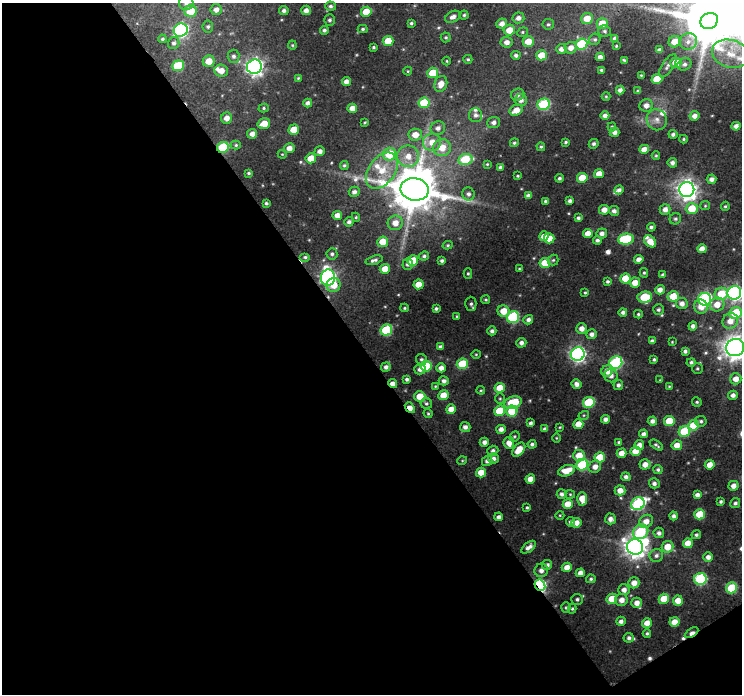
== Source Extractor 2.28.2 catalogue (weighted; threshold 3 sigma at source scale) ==
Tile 3 of 2 x 2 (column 1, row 2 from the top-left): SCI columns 1-740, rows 38-729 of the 1480 x 1465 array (HDU 1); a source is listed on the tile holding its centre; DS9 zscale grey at full resolution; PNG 744 x 696 px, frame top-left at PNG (2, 3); each listed source drawn as its Kron ellipse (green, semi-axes under 4 px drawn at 4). Shown black and unused: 50% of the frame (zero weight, under 3 of 4 exposures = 1% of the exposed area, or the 3 px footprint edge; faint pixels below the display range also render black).
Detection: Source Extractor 2.28.2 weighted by HDU 2 'WHT'; one run over the whole footprint, this tile lists its part. Background 0.0607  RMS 0.011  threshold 0.0493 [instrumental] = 3 sigma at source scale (4.5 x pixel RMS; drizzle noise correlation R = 1.50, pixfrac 1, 0.0396/0.0396 arcsec/px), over >= 5 px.
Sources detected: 355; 3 inside a brighter object's white glare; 3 cosmic-ray / hot-pixel residue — neither listed nor drawn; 9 inside a brighter listed object's ellipse — not listed separately; the other 340 listed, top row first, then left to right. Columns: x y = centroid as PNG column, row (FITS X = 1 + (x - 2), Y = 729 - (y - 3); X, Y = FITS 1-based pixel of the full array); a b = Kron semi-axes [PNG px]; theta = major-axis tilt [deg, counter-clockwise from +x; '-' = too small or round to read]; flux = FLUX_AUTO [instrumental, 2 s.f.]
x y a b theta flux
186 3 7 7 - 4.9
330 6 5 4 - 2.7
216 10 5 5 - 6.3
284 10 5 4 - 3.4
306 10 5 4 - 6.1
191 11 6 6 - 27
366 12 5 5 - 23
464 15 4 4 - 1.6
453 17 8 5 28 5.3
518 18 6 5 - 5.5
587 18 6 5 - 16
329 20 5 5 - 2.4
709 21 9 7 34 6600
411 23 3 3 - 1.8
602 23 5 5 - 17
502 24 5 5 - 6.1
548 24 6 5 - 2.1
208 26 6 5 - 2.1
363 29 5 4 - 1.8
181 30 7 6 - 200
324 30 4 4 - 2.5
509 30 6 5 - 15
605 31 6 5 - 2.2
522 32 5 4 - 1.7
446 37 5 5 - 1.7
615 38 4 4 - 4.2
162 39 4 3 - 1.8
595 39 6 5 - 2.3
388 41 5 5 - 26
528 41 5 5 - 16
688 41 9 8 - 6.9
507 42 6 5 - 6.1
675 42 6 5 - 18
174 43 6 5 - 3.1
582 44 6 5 - 63
292 45 4 4 - 1.3
616 46 3 3 - 1.1
373 47 4 3 - 1.5
571 48 6 5 - 8.2
561 49 5 5 - 5.4
659 50 4 4 - 3.4
731 54 19 13 -16 22
516 55 4 4 - 3.2
541 55 5 5 - 23
233 56 6 6 - 3.4
600 57 4 4 - 5.4
468 59 4 4 - 1.6
624 60 4 3 - 1.6
209 61 6 5 - 15
447 61 4 3 - 0.98
676 63 5 5 - 19
684 64 7 6 - 3.3
178 66 6 5 - 46
668 66 13 5 56 4.3
254 67 7 7 - 460
601 70 3 3 - 1.8
221 71 7 6 - 12
408 71 4 4 - 1.1
433 73 5 5 - 26
641 75 3 3 - 1.1
298 78 3 3 - 1.2
657 79 5 5 - 30
346 82 4 4 - 6.7
441 84 8 6 70 11
620 90 4 4 - 4.9
638 91 4 4 - 1.5
518 95 7 6 - 3.9
606 96 4 4 - 1.1
521 100 6 6 - 5.8
308 103 4 4 - 4.6
424 103 5 5 - 41
544 104 6 5 - 95
646 105 6 6 - 6.3
264 108 5 4 - 1.6
352 108 5 4 - 8.9
516 110 7 5 28 12
475 115 7 6 - 3.5
605 116 4 4 - 4.5
694 116 5 4 - 6.5
227 118 6 5 - 8.1
657 120 10 10 - 7.8
365 122 4 3 - 1.3
494 122 6 5 - 4.2
264 124 6 5 - 15
736 126 4 4 - 5.5
612 127 4 4 - 1.6
438 128 7 6 - 4.9
294 130 5 5 - 20
614 132 5 4 - 4.9
252 134 5 4 - 6.7
673 134 4 4 - 3.2
415 135 6 6 - 13
683 139 4 3 - 1.5
432 142 9 8 - 13
566 142 4 3 - 1.7
514 143 4 4 - 1.9
594 144 5 4 - 2.6
236 145 5 4 - 1.7
223 147 6 5 - 64
541 147 4 4 - 1.7
289 148 5 5 - 7.6
442 148 9 8 - 16
644 149 5 4 - 10
320 151 5 4 - 5.3
282 154 4 3 - 0.97
389 154 7 6 - 39
408 156 11 10 - 14
656 156 4 4 - 1.3
311 158 5 5 - 19
465 159 7 5 13 43
672 163 5 4 - 4.1
487 164 4 3 - 1.2
344 165 4 4 - 2
501 167 4 3 - 3.5
382 171 20 13 54 28
249 173 4 3 - 1.7
599 174 5 4 - 12
518 176 3 2 - 1.2
559 178 4 4 - 2.6
582 178 5 5 - 24
712 179 5 4 - 4.9
414 189 14 11 -9 5200
619 190 5 4 - 3.5
687 190 7 7 - 720
354 192 5 5 - 4.2
468 194 6 6 - 3.9
528 196 4 4 - 4.8
546 201 4 3 - 2.4
570 201 4 4 - 3.6
266 203 3 3 - 1.9
705 206 5 4 - 1.4
725 206 4 4 - 1.4
665 209 5 5 - 6.6
692 209 6 5 - 27
604 210 5 5 - 8.7
614 211 5 5 - 4.2
337 215 5 4 - 8.8
356 217 4 4 - 1.3
578 218 4 3 - 2.6
675 219 6 5 - 2.3
349 222 5 4 - 3.5
395 223 7 7 - 10
651 227 4 4 - 2.6
588 233 5 4 - 11
602 233 5 5 - 5.2
544 236 5 4 - 9.8
549 238 5 5 - 16
626 239 8 5 6 69
597 240 4 4 - 3.1
650 241 7 5 -45 13
383 242 5 5 - 18
448 245 5 4 - 1.5
702 249 4 4 - 8.7
332 254 5 5 - 2.6
424 256 5 4 - 2.3
305 257 5 4 - 2.1
639 259 4 4 - 7
374 260 9 4 17 3.4
413 260 5 5 - 25
553 260 5 5 - 1.7
442 261 4 3 - 2.7
545 263 5 5 - 29
408 264 6 5 - 3.4
385 269 5 5 - 16
519 269 3 3 - 1.1
468 273 5 4 - 1.7
644 273 5 4 - 1.6
663 275 4 3 - 2.5
328 278 8 7 - 300
625 278 5 5 - 24
607 281 4 3 - 2.2
635 283 5 5 - 12
419 284 5 5 - 19
333 285 7 7 - 18
660 290 5 4 - 6.9
585 293 4 3 - 1.4
734 293 7 6 - 310
721 294 7 6 - 28
673 296 5 5 - 31
645 297 7 5 5 48
705 299 6 6 - 220
486 300 4 4 - 1.4
471 304 7 5 -89 2.7
682 304 6 5 - 6.4
717 304 7 7 - 13
701 307 7 6 - 12
405 308 4 3 - 1.4
436 309 4 3 - 2.3
658 310 5 5 - 2.3
503 311 6 5 - 17
623 312 4 4 - 3.4
736 313 6 5 - 60
638 314 4 4 - 1.6
457 316 4 3 - 1.2
513 317 6 6 - 93
528 320 5 4 - 4.3
730 321 8 7 - 12
693 326 4 4 - 4.3
582 329 5 5 - 7.7
386 330 6 5 - 65
492 331 4 4 - 3.5
592 334 5 5 - 4.8
652 341 4 4 - 3.1
672 342 4 3 - 1
521 343 5 4 - 4.7
440 347 4 3 - 3.1
735 347 9 8 - 1200
685 351 4 3 - 3.3
476 354 4 4 - 1.3
578 354 7 6 - 360
421 359 6 5 - 2.5
654 359 3 3 - 1.9
616 362 6 6 - 130
691 362 4 4 - 2.3
462 364 5 5 - 47
426 366 5 5 - 42
386 367 5 4 - 4.1
441 368 5 4 - 7.2
697 368 5 5 - 1.8
420 369 5 5 - 5
607 371 6 5 - 11
611 376 7 6 - 5.4
407 379 4 4 - 2.8
736 379 5 5 - 10
660 380 4 4 - 0.97
444 381 5 4 - 4.2
393 383 5 4 - 6.7
577 384 5 5 - 4.9
618 385 5 4 - 3.3
435 386 3 3 - 1.1
669 386 4 3 - 1.2
500 388 5 5 - 19
481 390 4 4 - 1.1
443 395 5 5 - 15
733 395 5 4 - 4.8
420 396 5 5 - 20
500 399 5 5 - 1.5
589 402 6 5 - 60
697 402 5 4 - 1.9
426 403 6 5 - 2.3
513 403 9 6 19 42
410 408 6 4 -50 14
451 409 5 4 - 9.9
500 411 5 5 - 33
512 411 5 5 - 44
428 414 5 3 - 1.4
584 415 5 3 - 1.1
605 419 4 4 - 4.2
652 421 5 4 - 4.9
669 421 5 5 - 29
701 421 6 5 - 2.4
531 423 4 3 - 2.9
578 424 5 5 - 15
694 425 5 5 - 27
465 427 5 5 - 5.1
560 427 4 4 - 1.2
501 429 5 4 - 5.5
545 429 4 4 - 3.8
684 431 6 5 - 55
643 434 4 4 - 4.4
514 436 5 4 - 1.6
556 438 5 3 - 1.1
484 442 4 4 - 4.8
619 442 4 3 - 2.2
509 443 6 5 - 9.7
532 444 4 4 - 3
639 445 5 4 - 6.4
656 445 7 4 -35 2.3
677 445 5 5 - 11
519 450 8 5 51 17
493 451 5 4 - 3.2
635 451 5 5 - 16
621 453 5 4 - 9.7
579 456 6 6 - 17
600 457 5 5 - 26
493 458 5 5 - 4.3
462 461 5 3 - 1
487 461 5 5 - 4
645 464 5 5 - 9.1
582 465 6 5 - 73
710 465 5 4 - 12
595 467 6 6 - 7.9
658 470 4 4 - 2.2
567 471 9 5 20 17
481 472 5 5 - 12
626 477 5 4 - 3.8
530 479 5 4 - 9.6
654 483 5 5 - 3.8
733 486 5 5 - 7.2
620 490 5 5 - 9.8
562 494 5 5 - 3.7
570 494 5 4 - 1.3
697 495 4 4 - 5.1
582 499 7 5 -87 15
721 502 4 3 - 2
735 503 5 4 - 2.6
568 504 5 5 - 19
638 504 7 6 - 120
527 507 4 4 - 1.7
699 514 5 5 - 26
560 515 4 3 - 0.98
674 516 4 4 - 3.7
499 517 4 4 - 3.9
610 519 5 5 - 5.3
646 521 7 6 - 9.7
570 522 4 4 - 3
576 523 5 5 - 8.1
641 532 8 7 - 67
659 533 5 5 - 3.8
696 535 4 4 - 2.2
688 543 5 5 - 14
529 547 8 4 37 5.9
635 547 8 7 - 850
667 547 6 5 - 17
656 556 7 6 - 3.6
708 557 5 4 - 5.9
547 565 5 5 - 4.2
567 567 5 4 - 10
541 570 7 6 - 5.7
580 573 4 4 - 6.9
591 579 5 4 - 1.9
700 579 6 6 - 110
634 583 5 5 - 9.4
540 585 6 5 - 150
731 588 5 5 - 58
624 590 5 5 - 6.2
577 599 6 5 - 2.5
612 599 5 5 - 22
664 599 5 5 - 27
621 600 6 6 - 8
678 600 5 5 - 14
637 603 5 5 - 7.8
566 608 5 4 - 1.9
572 609 5 4 - 1.6
621 621 5 4 - 4.1
674 622 5 5 - 15
647 623 5 5 - 11
647 633 4 4 - 1.9
692 633 7 4 33 9.4
629 638 5 5 - 3.2
Overlapping masked pixels (flux is a lower limit): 6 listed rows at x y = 223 147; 328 278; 393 383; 410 408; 540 585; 692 633
Isophote crosses this tile's border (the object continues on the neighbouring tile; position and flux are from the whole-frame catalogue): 4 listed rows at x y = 186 3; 734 293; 736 313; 735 347